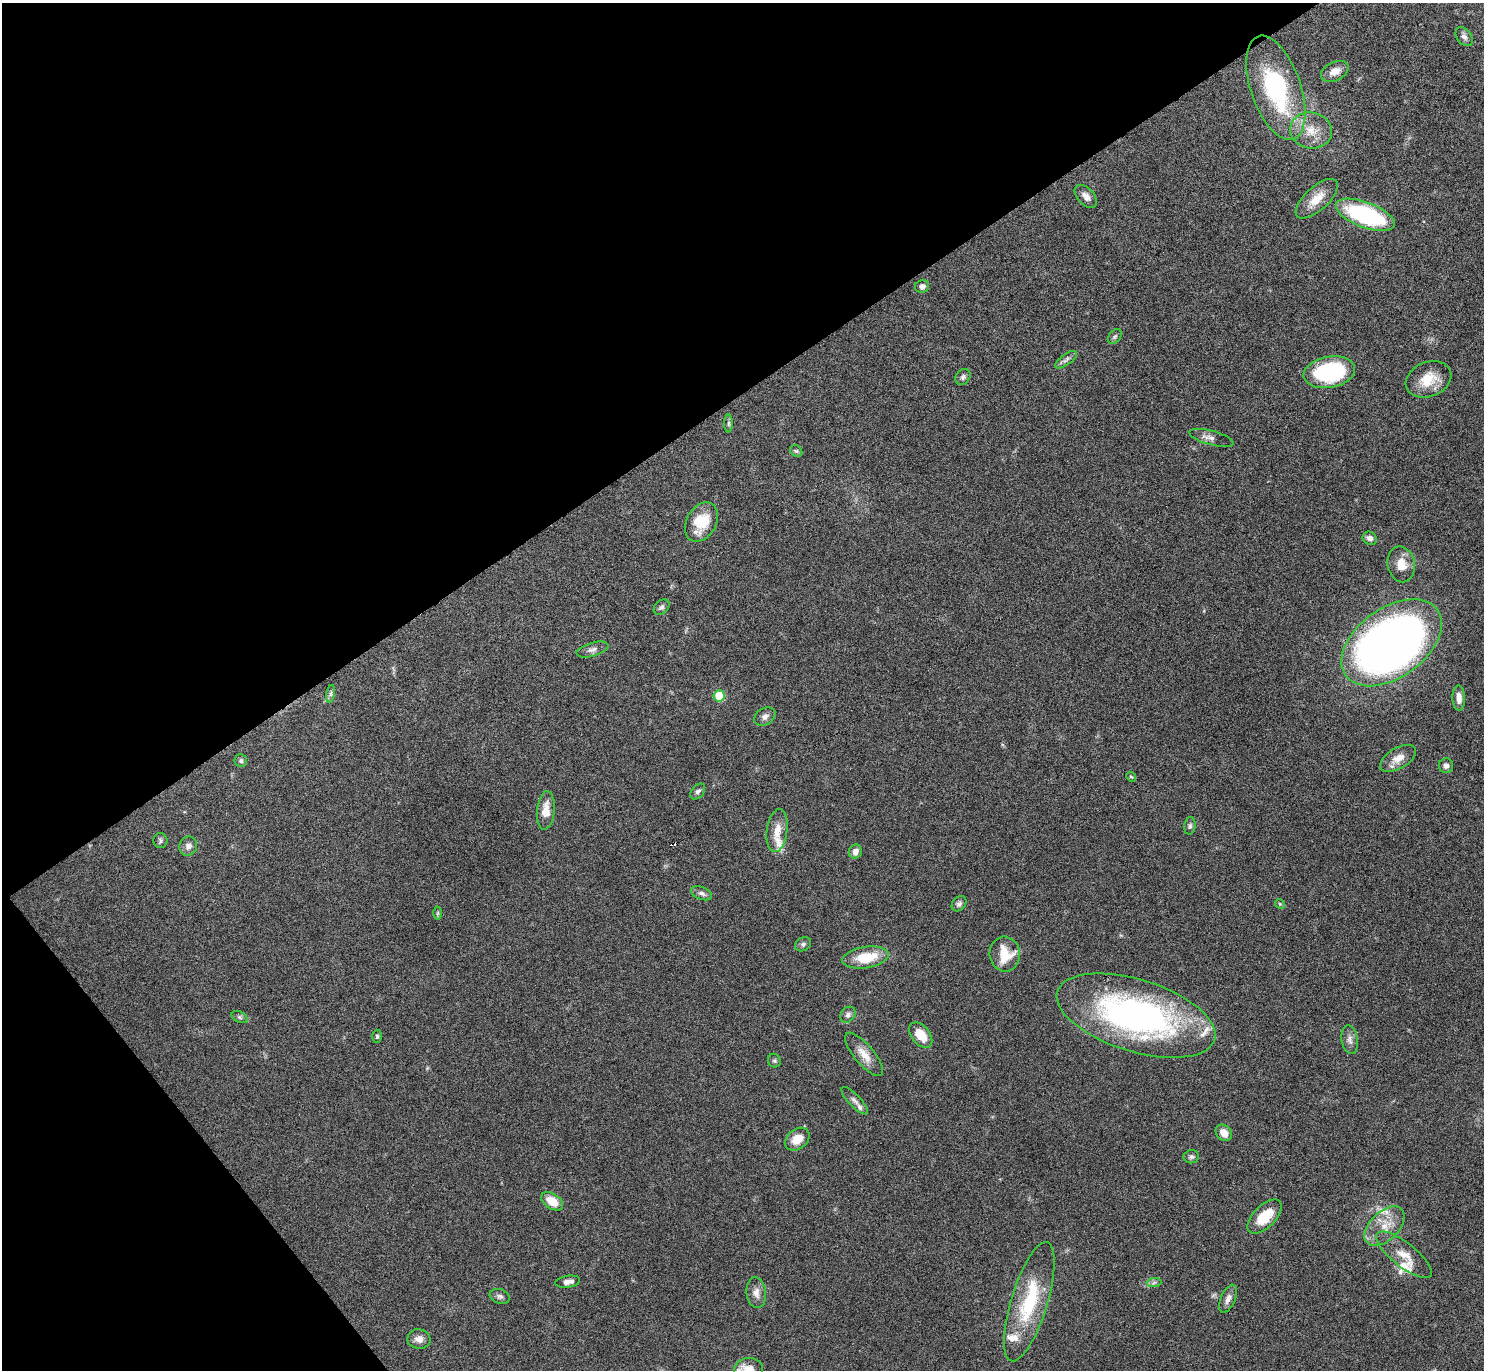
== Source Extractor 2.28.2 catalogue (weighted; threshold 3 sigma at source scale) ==
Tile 5 of 4 x 4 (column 1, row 2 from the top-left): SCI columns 9-1490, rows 2906-4273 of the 5943 x 5938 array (HDU 1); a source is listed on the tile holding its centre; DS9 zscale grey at full resolution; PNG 1486 x 1372 px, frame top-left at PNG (2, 3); each listed source drawn as its Kron ellipse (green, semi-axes under 4 px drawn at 4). Shown black and unused: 34% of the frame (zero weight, under 4 of 8 exposures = <1% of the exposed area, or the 3 px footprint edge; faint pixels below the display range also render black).
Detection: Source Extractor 2.28.2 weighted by HDU 2 'WHT'; one run over the whole footprint, this tile lists its part. Background 0.0651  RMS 0.0049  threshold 0.0201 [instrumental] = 3 sigma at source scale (4.09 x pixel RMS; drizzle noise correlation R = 1.36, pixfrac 0.8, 0.05/0.05 arcsec/px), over >= 5 px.
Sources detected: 77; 2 cosmic-ray / hot-pixel residue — neither listed nor drawn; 7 inside a brighter listed object's ellipse — not listed separately; the other 68 listed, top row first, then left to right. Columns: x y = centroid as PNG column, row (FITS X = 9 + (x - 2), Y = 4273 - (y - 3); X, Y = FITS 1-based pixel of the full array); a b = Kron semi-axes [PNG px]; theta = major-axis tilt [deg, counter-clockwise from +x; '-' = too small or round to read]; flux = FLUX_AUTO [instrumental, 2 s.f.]
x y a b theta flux
1464 37 10 7 -54 1.8
1335 71 15 9 27 4.5
1276 88 54 25 -71 59
1311 130 21 18 -11 10
1086 196 14 8 -48 2.9
1317 199 26 11 42 7.7
1365 215 31 12 -21 58
922 286 7 6 - 2.1
1115 337 8 5 48 1
1066 360 13 5 36 1.7
1329 372 26 15 10 46
963 377 8 7 - 1.3
1428 379 23 17 21 11
729 423 9 4 90 0.84
1211 438 23 7 -15 2.7
796 451 6 5 - 0.83
701 522 21 15 61 14
1370 538 7 6 - 2
1401 564 18 13 -78 7.2
661 607 9 6 42 1.3
1392 643 56 34 36 360
592 650 16 6 16 2.4
331 694 9 4 81 1.1
719 696 6 5 - 15
1459 698 12 6 -87 3.4
765 717 11 8 32 2.1
1398 758 20 10 30 5.2
241 761 6 6 - 0.95
1446 766 7 7 - 1.8
1131 777 5 4 - 0.59
698 792 9 6 51 1.3
546 810 19 8 85 5.6
1190 826 9 5 83 1.1
777 831 21 10 82 5.8
160 841 7 7 - 1.1
188 846 10 8 62 2.3
855 852 7 6 - 2.7
702 893 11 6 -21 1.6
959 904 8 6 49 1.3
1280 904 5 4 - 0.55
438 913 6 4 89 0.66
803 944 8 6 31 1.2
1005 954 17 15 -84 11
865 957 23 10 9 15
848 1015 9 7 51 1.6
1136 1016 82 36 -17 140
240 1017 8 5 -27 1
921 1035 14 9 -51 8.9
377 1036 6 4 -89 0.79
1350 1040 14 8 -81 2.4
864 1054 27 10 -50 5.9
774 1061 7 6 - 0.95
855 1101 18 6 -46 2
1224 1133 9 7 -45 4.1
797 1139 13 10 37 6.1
1191 1157 8 6 5 1.1
552 1201 12 7 -33 7.6
1264 1217 21 11 45 12
1384 1226 24 14 44 9.3
1404 1255 34 12 -39 7.8
568 1282 12 6 8 2.4
1154 1283 7 4 2 1
756 1293 15 9 -83 3.3
500 1296 10 7 -19 1.5
1228 1299 15 7 66 2.6
1029 1302 62 18 73 30
419 1339 11 9 -9 3
749 1369 14 11 7 4.8
Isophote crosses this tile's border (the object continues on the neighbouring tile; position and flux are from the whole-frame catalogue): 1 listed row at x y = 749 1369